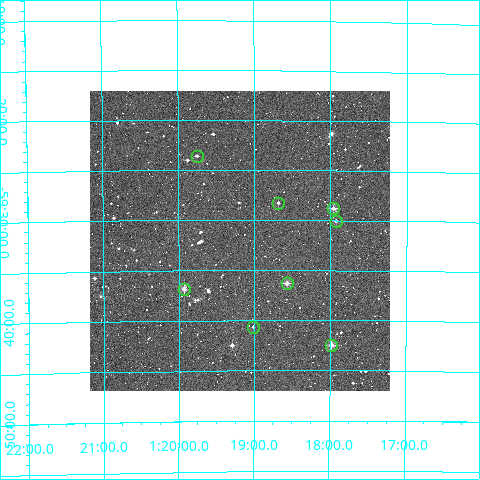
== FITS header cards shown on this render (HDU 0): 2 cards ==
NAXIS1  =                  300
NAXIS2  =                  300

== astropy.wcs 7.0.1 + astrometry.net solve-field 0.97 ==
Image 300 x 300 px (HDU 0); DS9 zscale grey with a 90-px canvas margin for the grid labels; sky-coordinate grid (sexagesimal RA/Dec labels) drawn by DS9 from the SOLVED WCS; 8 Tycho-2 reference stars matched to detected sources circled (green)
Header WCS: RA---TAN/DEC--TAN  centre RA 01:19:12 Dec -59:32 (19.80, -59.53 deg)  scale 6 arcsec/px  FOV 30.0' x 30.0'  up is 0 deg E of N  parity normal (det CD < 0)
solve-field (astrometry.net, Tycho-2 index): VERIFIED the header's WCS against the Tycho-2 star catalogue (verified at 2 index scales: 8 matches each, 0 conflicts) and refined it, rather than solving blind
Solved WCS: RA---TAN-SIP/DEC--TAN-SIP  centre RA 01:19:12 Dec -59:32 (19.80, -59.53 deg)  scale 6.02 arcsec/px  FOV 30.1' x 30.0'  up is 0 deg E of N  parity normal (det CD < 0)
The solver's refit moves the header's centre by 0.84 arcsec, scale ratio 1.003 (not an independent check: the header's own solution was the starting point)
Tycho-2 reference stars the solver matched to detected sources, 8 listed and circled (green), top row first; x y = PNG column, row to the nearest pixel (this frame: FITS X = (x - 90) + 1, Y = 300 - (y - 91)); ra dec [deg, ICRS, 3 dp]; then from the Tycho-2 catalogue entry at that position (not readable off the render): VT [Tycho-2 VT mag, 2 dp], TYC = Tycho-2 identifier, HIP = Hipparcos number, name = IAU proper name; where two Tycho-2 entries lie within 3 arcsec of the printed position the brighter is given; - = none
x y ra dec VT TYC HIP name
197 156 19.938 -59.393 12.56 8480-955-1 - -
278 203 19.672 -59.471 11.74 8480-604-1 - -
333 208 19.491 -59.480 11.20 8480-747-1 - -
336 221 19.482 -59.501 12.24 8480-979-1 - -
287 283 19.644 -59.605 10.74 8480-785-1 - -
184 289 19.982 -59.614 10.41 8480-904-1 6232 -
253 327 19.753 -59.678 12.14 8480-822-1 - -
331 345 19.495 -59.707 10.24 8480-315-1 - -